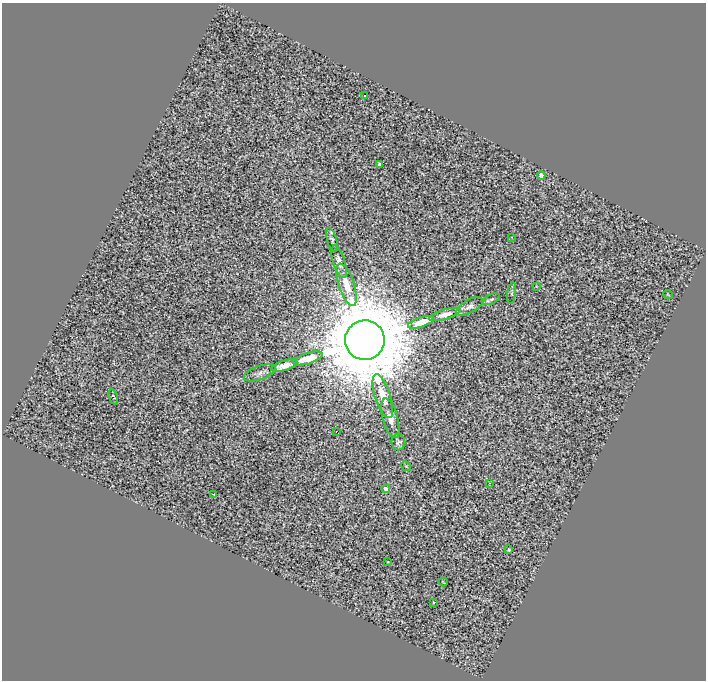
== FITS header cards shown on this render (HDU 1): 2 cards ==
NAXIS1  =                  704
NAXIS2  =                  678

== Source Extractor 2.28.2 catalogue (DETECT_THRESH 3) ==
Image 704 x 678 px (HDU 1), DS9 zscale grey, 1 PNG px = 1 image px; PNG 708 x 682 px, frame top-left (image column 1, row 678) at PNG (2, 3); each listed source drawn as its Kron ellipse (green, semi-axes under 4 px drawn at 4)
Background 0.437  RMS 1.5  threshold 4.4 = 3 sigma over >= 5 px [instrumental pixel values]
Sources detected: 31; all 31 listed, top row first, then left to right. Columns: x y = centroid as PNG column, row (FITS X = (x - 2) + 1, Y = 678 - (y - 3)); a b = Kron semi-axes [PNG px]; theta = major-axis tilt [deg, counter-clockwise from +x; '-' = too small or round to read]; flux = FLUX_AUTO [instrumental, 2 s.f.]
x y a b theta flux
365 95 2 2 - 6.7e+01
379 164 3 3 - 1.4e+02
541 176 4 4 - 5.7e+02
511 237 2 2 - 5.1e+01
332 240 12 5 -72 2.9e+02
339 262 17 6 -73 7.5e+02
347 285 22 8 -71 1.9e+03
536 286 3 2 - 6.2e+01
512 293 11 3 83 1.4e+02
668 295 5 3 - 7.0e+01
491 299 9 5 27 2.2e+02
470 306 15 6 28 4.6e+02
445 314 16 5 16 7.4e+02
421 322 13 5 18 1.4e+03
365 340 20 19 - 1.9e+06
308 358 15 5 17 1.6e+03
284 366 14 5 17 7.1e+02
260 373 17 7 19 5.0e+02
383 396 23 8 -72 1.9e+03
113 397 8 4 -72 1.3e+02
390 418 20 7 -75 8.8e+02
336 431 2 2 - 4.8e+01
398 442 8 7 - 3.1e+02
406 466 5 4 - 1.3e+02
490 483 4 4 - 1.1e+02
386 489 4 4 - 3.8e+02
214 494 4 3 - 7.5e+01
509 550 3 3 - 1.2e+02
388 562 3 2 - 6.0e+01
443 582 4 2 - 7.8e+01
433 602 3 2 - 1.5e+02